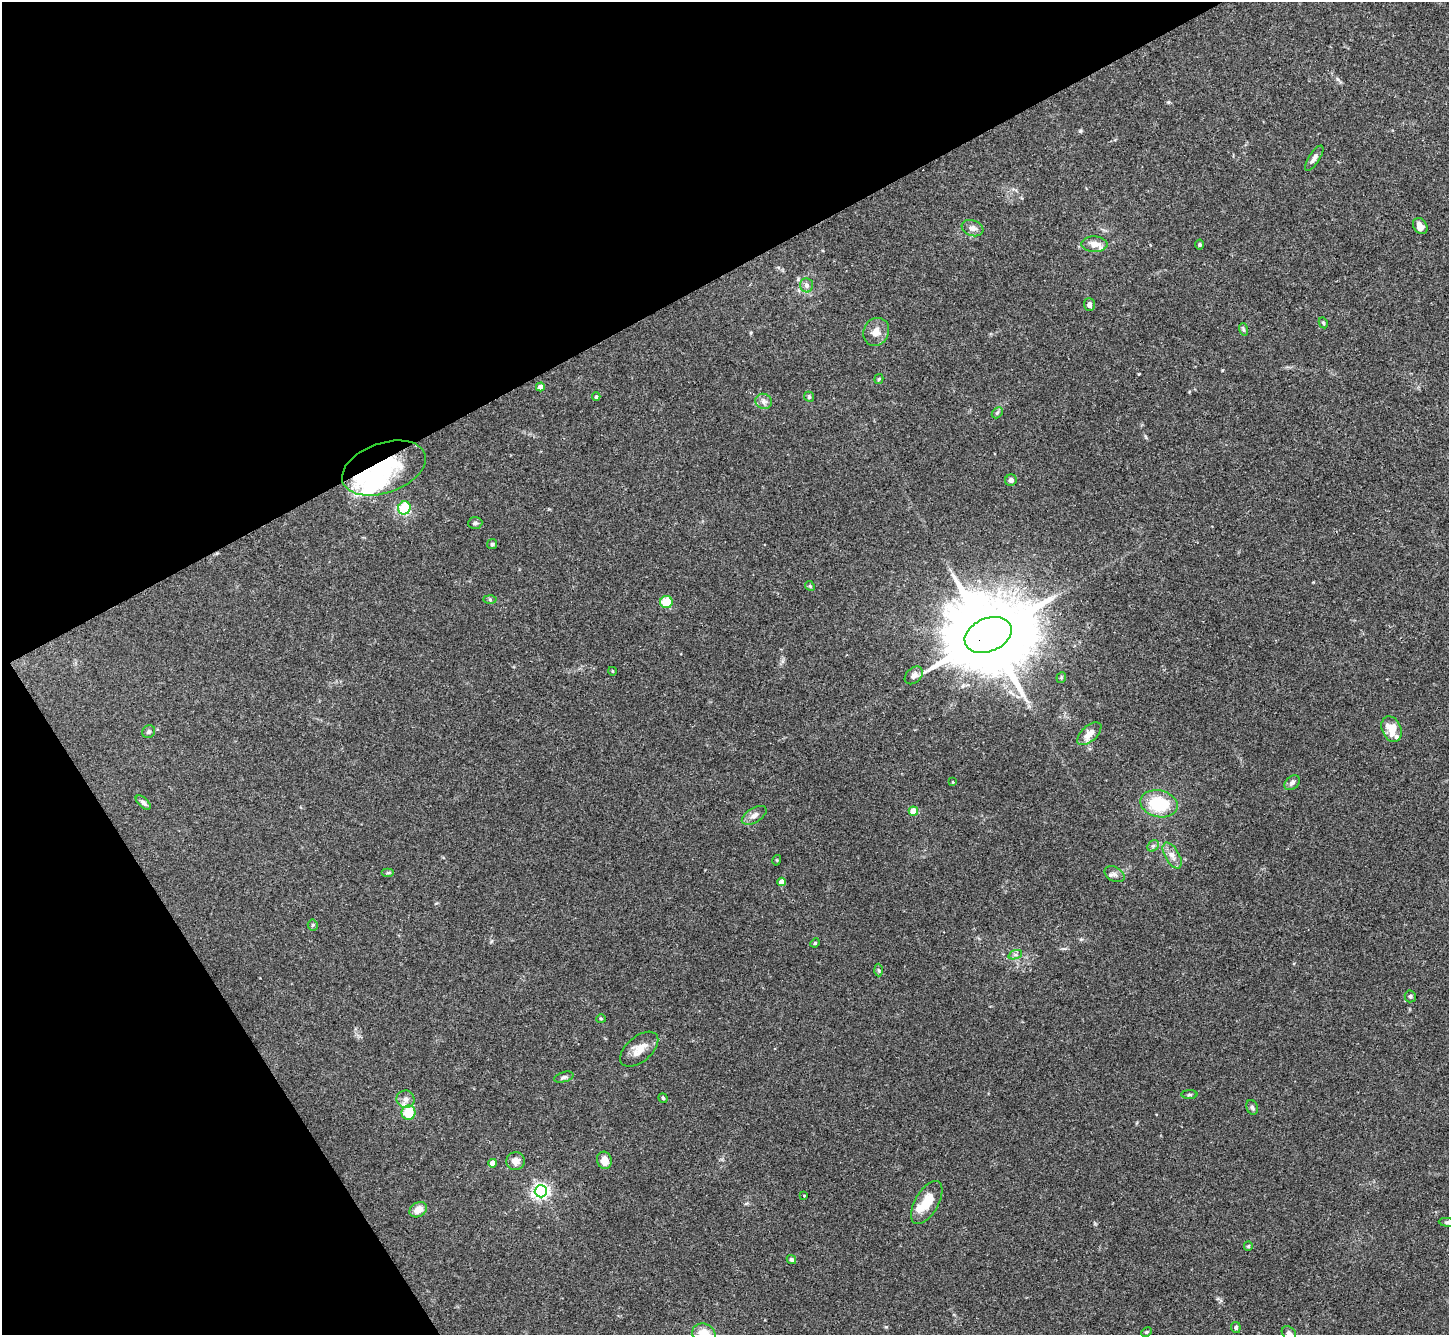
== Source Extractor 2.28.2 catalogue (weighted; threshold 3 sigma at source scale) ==
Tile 5 of 4 x 4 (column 1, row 2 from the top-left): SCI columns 4-1450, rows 2960-4292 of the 5792 x 5782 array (HDU 1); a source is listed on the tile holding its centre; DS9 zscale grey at full resolution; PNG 1451 x 1337 px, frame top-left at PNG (2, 2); each listed source drawn as its Kron ellipse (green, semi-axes under 4 px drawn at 4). Shown black and unused: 29% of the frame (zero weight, under 3 of 4 exposures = <1% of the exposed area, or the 3 px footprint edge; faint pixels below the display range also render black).
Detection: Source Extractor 2.28.2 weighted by HDU 2 'WHT'; one run over the whole footprint, this tile lists its part. Background 0.11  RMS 0.0068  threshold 0.0307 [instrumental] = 3 sigma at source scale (4.5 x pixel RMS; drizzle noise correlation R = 1.50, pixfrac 1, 0.05/0.05 arcsec/px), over >= 5 px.
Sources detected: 79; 4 inside a brighter object's white glare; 2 cosmic-ray / hot-pixel residue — neither listed nor drawn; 3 inside a brighter listed object's ellipse — not listed separately; the other 70 listed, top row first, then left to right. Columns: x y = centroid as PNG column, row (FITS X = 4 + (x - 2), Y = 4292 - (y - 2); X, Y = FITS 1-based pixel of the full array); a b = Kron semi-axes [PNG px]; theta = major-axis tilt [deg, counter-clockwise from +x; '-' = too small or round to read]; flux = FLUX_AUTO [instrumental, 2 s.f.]
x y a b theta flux
1314 158 14 5 57 3
1420 226 8 6 -54 5.1
972 228 11 7 -20 3.5
1095 244 13 7 -2 5.8
1199 245 5 4 - 1
807 285 7 6 - 2.6
1089 305 6 5 - 2.5
1323 323 5 4 - 0.87
1243 329 6 4 -72 1.1
876 332 14 12 61 6.5
879 379 5 4 - 0.78
540 387 4 4 - 3.2
596 397 4 3 - 0.8
809 397 5 4 - 0.96
764 401 8 7 - 2.6
997 413 6 4 45 1.2
384 468 43 25 19 47
1011 480 6 5 - 2.2
404 508 7 6 - 26
475 523 7 5 3 1.3
492 544 5 5 - 1.1
810 586 5 4 - 0.83
490 600 6 4 -2 1
666 602 6 6 - 18
988 635 24 16 23 11000
612 671 4 3 - 0.57
914 675 10 7 43 3.2
1061 677 5 4 - 0.9
1391 729 13 9 -67 11
149 732 7 6 - 1.6
1089 734 15 8 43 6.7
953 782 4 3 - 0.5
1292 783 9 6 42 2.1
143 803 9 5 -42 2.1
1159 804 19 13 -12 36
913 811 5 4 - 13
754 815 14 7 31 3.9
1153 846 6 5 - 1.2
1172 855 14 7 -60 4.4
777 860 5 3 - 0.65
388 873 6 4 0 0.95
1114 874 11 7 -28 2.7
782 882 4 4 - 5.7
313 925 5 5 - 0.87
815 943 5 4 - 0.77
1015 955 7 4 18 1.4
879 970 6 4 -87 1.1
1410 996 6 5 - 1.2
601 1019 5 3 - 0.66
639 1049 22 12 40 8.7
564 1077 10 5 16 1.6
1189 1095 8 4 1 1.1
663 1098 5 4 - 0.9
405 1099 9 8 - 3.3
1252 1107 8 5 -71 1.5
408 1113 7 7 - 17
604 1160 9 7 -74 7
516 1161 9 9 - 5.2
493 1163 4 4 - 7.2
541 1191 6 6 - 210
804 1196 3 3 - 0.98
927 1203 24 11 60 14
418 1210 9 7 31 6.9
1447 1222 8 4 -7 1.2
1248 1246 5 4 - 0.79
791 1260 5 4 - 1.5
1236 1327 5 5 - 1.3
1146 1332 6 4 26 0.91
1289 1333 8 6 -42 2.2
704 1334 12 10 -24 12
Overlapping masked pixels (flux is a lower limit): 2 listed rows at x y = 384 468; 988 635
Isophote crosses this tile's border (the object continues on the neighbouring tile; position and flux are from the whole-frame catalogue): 3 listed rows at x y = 1447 1222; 1289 1333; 704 1334